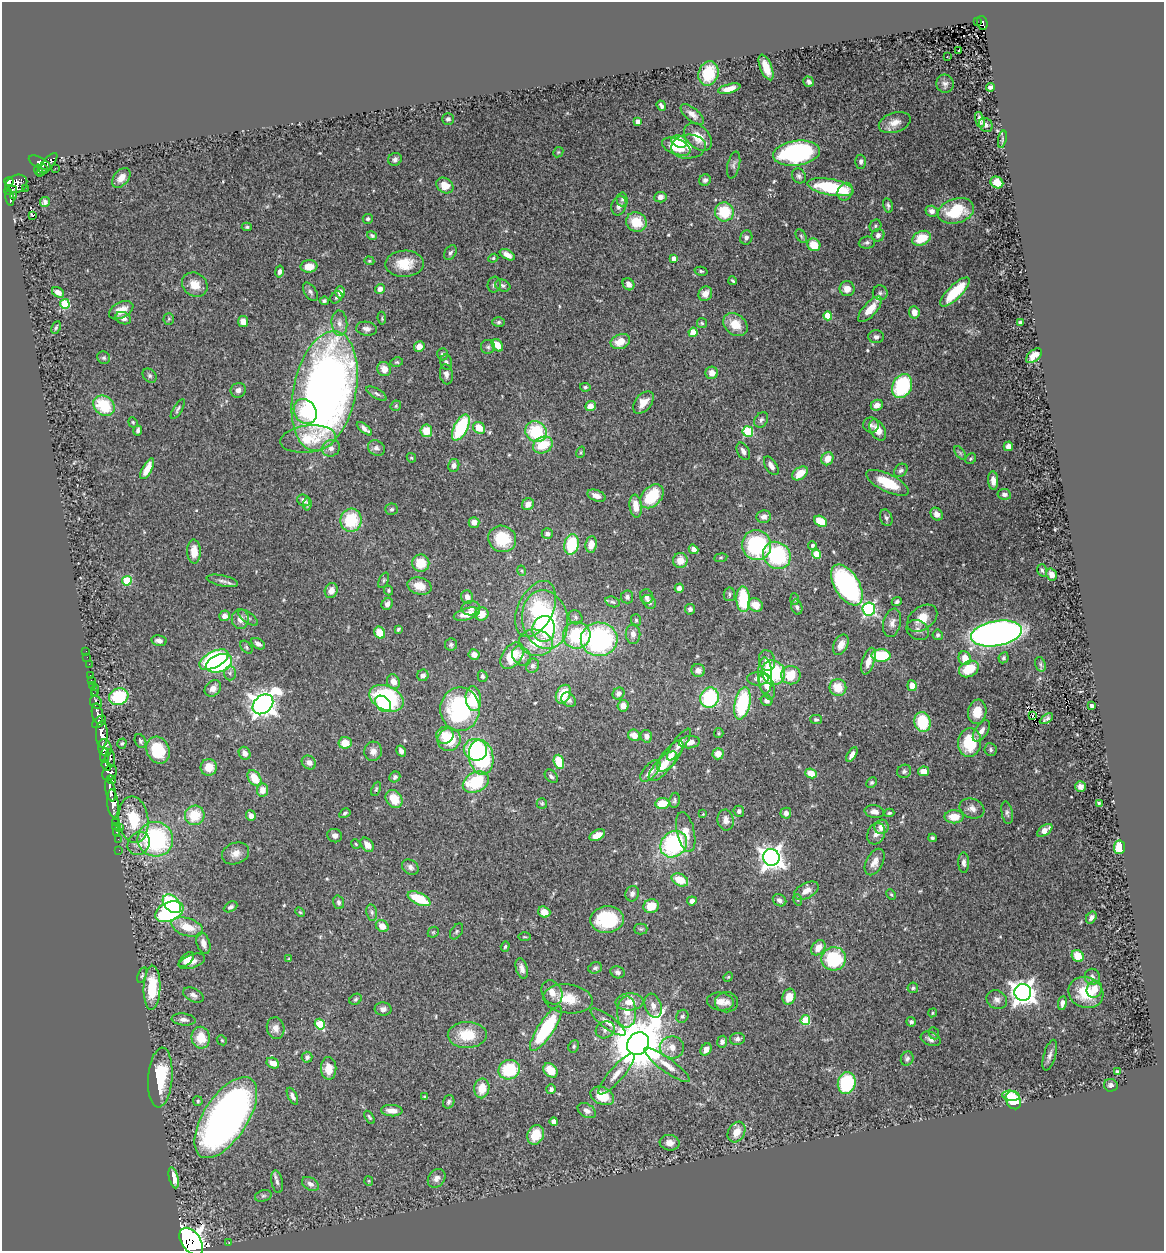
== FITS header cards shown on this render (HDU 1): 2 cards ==
NAXIS1  =                 1162
NAXIS2  =                 1249

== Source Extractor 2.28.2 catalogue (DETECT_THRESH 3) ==
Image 1162 x 1249 px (HDU 1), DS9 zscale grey, 1 PNG px = 1 image px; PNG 1166 x 1253 px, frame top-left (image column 1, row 1249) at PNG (2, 2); each listed source drawn as its Kron ellipse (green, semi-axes under 4 px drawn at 4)
Background 0.886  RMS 0.037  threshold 0.11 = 3 sigma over >= 5 px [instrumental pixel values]
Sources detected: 534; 1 with non-positive FLUX_AUTO (blend fragments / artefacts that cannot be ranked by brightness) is neither listed nor drawn; of the other 533, the 500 brightest by FLUX_AUTO listed and drawn (33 fainter detections omitted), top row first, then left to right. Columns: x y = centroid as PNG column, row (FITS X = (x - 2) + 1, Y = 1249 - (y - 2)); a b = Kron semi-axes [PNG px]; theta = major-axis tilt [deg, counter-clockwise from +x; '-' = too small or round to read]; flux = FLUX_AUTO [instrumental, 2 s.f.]
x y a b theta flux
977 22 2 2 - 8.7
982 23 7 5 -76 130
958 50 3 3 - 19
947 57 2 2 - 3
766 67 13 6 -68 33
708 73 12 10 73 92
809 82 5 5 - 7
945 84 9 8 - 8.3
991 87 4 4 - 6.5
729 89 11 4 14 19
661 106 5 3 - 7.5
692 114 14 6 -39 17
448 119 6 5 - 7.2
980 120 8 3 -73 8.9
638 122 4 4 - 18
895 122 16 10 18 25
986 125 7 6 - 7.3
698 137 16 11 -45 37
1002 139 9 3 78 3.6
679 141 8 6 -20 62
676 147 15 8 -21 64
688 147 17 12 4 30
558 152 6 4 44 3.2
796 153 24 12 8 400
395 159 7 6 - 7.2
861 162 7 5 89 7.1
40 163 12 5 -26 680
47 164 14 5 49 530
734 165 13 6 76 8.5
55 168 2 2 - 9.8
43 169 4 3 - 130
39 171 6 3 -76 170
799 176 8 6 -54 7
121 178 11 7 49 22
705 180 6 5 - 8.8
9 182 4 4 - 460
997 182 6 5 - 29
16 184 11 8 26 970
445 185 9 7 -36 30
830 187 23 8 -10 160
25 188 2 2 - 11
10 190 6 3 19 320
845 192 9 7 67 25
14 195 2 2 - 11
10 197 8 3 -82 210
660 197 6 5 - 13
622 199 7 5 -87 5.5
45 202 5 5 - 7.8
888 205 7 4 -76 6
619 206 10 7 71 13
932 211 6 5 - 10
956 211 18 12 17 91
724 212 9 9 - 87
33 215 3 3 - 19
368 219 5 5 - 4.7
636 222 10 9 - 59
875 226 6 5 - 4.7
247 227 5 4 - 3.3
372 235 5 3 - 4
878 235 6 6 - 8.6
801 236 7 4 -59 3.8
746 237 7 6 - 9.3
921 238 10 7 27 57
867 242 8 6 6 6.6
814 245 7 6 - 42
450 253 8 5 58 5.8
507 255 8 4 -30 14
493 258 5 4 - 3.6
674 258 4 4 - 16
369 261 5 4 - 3.2
404 264 19 13 2 54
309 266 8 6 3 29
701 271 6 4 -14 3.6
279 272 6 4 79 7.4
733 281 4 3 - 3.8
628 284 6 5 - 14
195 285 13 11 -34 31
494 285 8 6 75 6.5
503 285 8 5 -23 6.1
380 289 5 5 - 14
847 289 7 7 - 22
58 292 6 4 -33 15
310 292 10 6 -57 7.5
340 292 6 4 88 18
955 292 19 7 44 110
880 293 7 7 - 7.5
705 294 7 6 - 20
336 297 7 5 44 4.8
324 301 4 4 - 5.3
65 304 5 4 - 120
870 309 16 6 48 39
121 310 13 7 27 28
914 312 6 5 - 23
828 316 4 4 - 59
123 318 8 6 -23 12
382 318 6 4 -82 3.2
169 319 5 5 - 3.7
243 322 5 5 - 22
499 322 6 5 - 4.5
1020 322 4 3 - 4.4
339 323 13 8 -85 17
702 323 5 5 - 3.7
735 324 13 10 -38 43
56 327 6 3 65 3.6
367 329 10 7 -9 11
693 332 4 4 - 70
876 337 8 6 0 7.4
620 342 10 7 20 37
497 345 7 5 -53 35
419 346 5 5 - 22
488 347 7 7 - 6.4
442 354 6 5 - 5.7
1034 356 9 5 41 23
104 358 7 6 - 5.5
397 362 6 4 12 3.7
446 362 7 6 - 6.3
384 369 7 6 - 22
712 373 6 6 - 16
446 374 10 6 -81 11
150 376 8 6 -46 5.6
902 386 12 9 64 160
585 387 5 4 - 4.4
238 390 8 7 - 11
325 391 61 31 78 1900
377 394 11 4 -31 6.7
643 402 13 8 49 27
877 405 6 5 - 15
104 406 11 9 -40 110
396 406 6 5 - 3.5
590 406 5 5 - 23
178 409 11 4 59 6
305 411 13 10 -56 61
761 420 8 6 54 7.1
133 422 5 4 - 3
871 425 8 7 - 8.2
461 428 14 6 63 180
479 428 6 5 - 41
364 429 9 4 -39 11
138 430 5 3 - 7
878 430 11 7 -61 29
426 431 6 6 - 40
748 431 5 5 - 180
536 432 11 10 - 140
308 439 28 13 6 88
543 445 10 8 26 67
1008 446 5 4 - 14
331 448 9 8 - 12
376 448 9 7 -30 9.5
743 451 9 6 -63 12
581 452 6 3 72 2.8
960 453 8 4 -53 4.9
411 458 5 4 - 3.4
827 459 7 5 61 27
971 459 6 5 - 3.8
454 465 6 5 - 10
771 466 10 5 -57 15
147 469 11 4 62 36
901 470 7 5 43 6.5
800 473 9 5 36 44
993 481 9 5 -86 14
888 483 23 9 -26 85
1004 494 6 5 - 8
596 496 9 5 -22 18
652 496 14 9 46 94
304 500 6 5 - 13
307 504 6 4 84 5.7
528 504 6 5 - 18
636 506 11 6 -83 28
391 509 6 5 - 5
937 514 7 5 -53 13
764 517 7 6 - 12
886 518 8 6 -69 6.5
351 520 11 10 - 110
820 521 7 5 -30 67
474 522 5 5 - 19
547 534 6 5 - 7.3
502 539 14 13 - 95
572 544 10 7 79 120
591 544 8 5 82 27
757 545 15 14 - 230
812 545 4 4 - 5.4
693 549 5 4 - 11
194 552 12 7 -89 34
816 554 4 4 - 71
777 555 14 13 - 210
721 558 6 3 8 2.9
680 561 7 7 - 32
421 563 8 8 - 55
1042 570 6 4 -72 4.4
522 571 5 3 - 2.6
1051 574 6 5 - 20
384 580 8 4 68 4.9
127 581 5 4 - 130
222 581 16 5 -12 11
847 585 23 12 -58 470
419 586 12 8 -15 31
679 588 4 4 - 11
331 590 7 6 - 20
388 590 5 4 - 3.8
729 594 7 5 80 5.7
647 596 7 6 - 8.5
467 597 7 6 - 15
627 597 6 6 - 7.5
743 599 13 7 -88 110
794 599 6 4 -86 3.2
613 602 7 5 -17 5.8
649 602 7 6 - 13
897 602 5 4 - 5.2
387 604 6 5 - 9.1
756 605 7 6 - 29
797 607 7 5 -73 6.6
471 608 9 7 3 11
535 609 30 17 65 120
690 609 5 5 - 6.3
869 609 6 6 - 500
467 614 13 5 16 33
482 614 7 6 - 32
224 616 5 5 - 15
575 617 7 6 - 7
248 618 11 5 -35 8.2
922 618 17 11 37 40
240 619 10 8 -90 21
545 620 29 23 -79 370
636 620 6 5 - 4.4
892 623 14 8 77 17
398 629 4 3 - 3.3
544 629 13 11 86 61
918 630 12 9 -34 13
380 633 6 5 - 51
633 634 9 7 -90 16
996 634 25 12 10 1300
577 635 14 13 - 150
938 635 5 5 - 5.7
599 639 18 17 - 390
159 641 8 5 -11 12
536 643 17 13 -9 67
258 644 7 4 -32 10
451 645 6 6 - 5.4
841 645 11 7 63 22
246 647 7 5 -51 4.8
86 651 2 2 - 5.9
474 654 5 5 - 18
881 655 9 6 -2 100
512 656 15 9 54 72
522 656 11 8 -46 18
87 657 2 2 - 5.8
965 658 7 6 - 28
1004 658 5 5 - 5.2
214 659 16 8 28 300
767 661 11 8 -75 20
868 661 14 6 72 23
219 663 13 8 19 240
89 664 2 2 - 9.6
1040 664 7 5 -73 5.4
533 666 7 6 - 7.2
969 669 10 7 28 65
698 670 7 6 - 14
230 673 7 6 - 7.7
773 673 12 11 - 160
90 675 3 2 - 17
423 675 6 5 - 10
765 675 18 7 -89 36
791 675 9 9 - 58
483 676 5 4 - 5.6
758 679 10 6 0 15
91 681 3 2 - 21
393 682 7 6 - 25
92 686 3 3 - 32
767 686 14 6 -72 23
912 686 5 4 - 27
213 688 9 7 45 15
838 688 8 8 - 48
95 690 6 2 83 26
618 693 6 5 - 9.1
95 694 4 3 - 160
563 694 10 7 64 55
119 697 10 8 18 140
386 698 18 12 -26 260
710 698 10 9 - 200
473 699 12 7 -82 72
569 700 8 6 -42 10
767 701 6 5 - 8.6
96 702 7 5 -58 310
742 703 16 7 78 190
263 704 11 8 42 2300
383 704 9 6 -47 110
1092 705 3 3 - 9.7
623 706 6 5 - 18
460 709 21 20 - 300
977 712 12 9 80 40
97 714 10 5 -78 1200
1033 715 3 2 - 2.7
816 719 5 4 - 5.3
1046 719 7 3 33 6.1
99 722 8 5 37 690
922 722 10 8 -81 98
981 731 12 6 56 17
719 733 5 4 - 3.2
102 734 13 5 90 2800
445 735 8 8 - 30
634 735 6 5 - 20
646 736 6 6 - 11
449 739 12 11 - 76
140 741 7 5 -61 4.7
689 742 10 6 7 21
970 742 14 11 84 100
345 743 6 6 - 37
122 744 5 4 - 3.7
679 745 19 6 55 16
105 748 9 6 -72 1300
158 750 14 11 -65 110
475 750 12 10 -19 130
991 750 6 6 - 5.1
373 751 9 9 - 17
401 751 6 4 -58 12
245 753 7 5 -61 14
718 754 5 5 - 26
852 755 8 4 57 15
104 756 7 3 86 430
670 756 19 8 52 26
481 757 17 12 -80 350
110 758 9 5 -85 420
559 762 7 5 -72 69
309 763 7 6 - 13
106 765 6 4 -67 710
663 766 19 7 47 52
209 767 8 8 - 34
650 771 13 6 49 18
904 771 7 6 - 6.7
924 771 5 4 - 28
109 773 8 6 53 660
811 773 6 5 - 31
551 776 7 5 -47 6.9
395 777 6 5 - 7
254 778 9 6 -58 47
111 780 5 3 - 270
476 782 14 9 27 130
872 782 6 5 - 4.8
1080 786 5 5 - 10
376 789 7 4 67 3.7
110 790 12 5 -78 1400
262 790 6 5 - 23
394 799 10 7 -52 44
674 800 7 5 79 4.6
113 803 14 5 -84 1900
542 803 5 5 - 3.5
662 803 7 5 8 51
1099 803 4 3 - 4
972 808 13 9 -21 17
739 811 5 5 - 6.6
874 812 10 6 -10 13
345 813 6 4 31 4.3
786 813 5 5 - 9.6
889 813 5 4 - 4
1007 813 11 5 -79 7.4
703 814 3 3 - 2.8
195 815 10 9 - 68
251 816 5 4 - 15
954 817 9 6 1 41
133 820 23 15 -82 94
726 820 10 8 -82 15
116 822 4 2 - 38
115 826 2 2 - 19
120 827 3 2 - 85
882 827 7 7 - 23
1045 830 9 5 36 18
117 832 3 2 - 34
686 832 20 8 -77 32
876 834 11 8 64 15
597 835 8 5 26 22
335 836 7 6 - 10
932 838 4 4 - 4.5
118 839 2 2 - 11
155 839 18 17 - 340
139 843 12 10 52 19
356 844 5 4 - 2.8
674 844 14 12 42 290
367 845 8 5 -53 17
1120 847 7 5 85 63
119 850 2 2 - 14
236 853 14 10 22 22
771 857 8 8 - 2000
875 862 14 8 62 20
964 863 10 5 -90 9.3
410 867 9 7 -38 10
680 880 9 6 -27 50
806 891 13 7 28 22
632 894 8 6 72 9.4
891 894 5 3 - 3.1
419 899 12 5 -25 93
779 900 7 5 -33 10
798 900 6 4 -72 3.1
692 901 5 4 - 12
339 902 7 5 -73 6.5
172 904 11 7 -46 190
651 906 8 6 20 47
231 907 7 5 28 7.8
169 912 15 9 23 320
300 912 5 3 - 2.6
372 912 8 5 -80 6.1
544 912 6 5 - 22
1091 917 6 4 57 9.2
607 920 16 13 2 140
382 926 7 5 -37 25
187 927 16 9 -18 50
641 929 7 5 0 4
457 931 9 5 55 5.2
433 932 6 5 - 3.2
525 937 6 3 -1 2.7
203 943 11 6 -73 17
505 947 5 4 - 3.6
818 948 8 6 50 26
1078 956 6 5 - 47
186 959 9 5 43 15
289 959 4 3 - 3.4
834 959 12 11 - 170
192 961 14 6 20 17
522 968 10 5 -74 13
595 968 7 5 17 5.4
618 972 7 6 - 7.3
142 975 8 4 72 4
728 977 5 4 - 3
1092 977 8 7 - 11
152 988 22 8 88 89
913 988 5 5 - 4
1094 989 8 7 - 28
552 992 13 9 -62 23
1023 992 8 8 - 2400
1086 993 18 15 -23 91
193 995 11 6 -26 10
789 997 8 6 73 34
356 999 6 5 - 4.3
568 999 25 14 -7 56
997 1000 10 9 - 14
720 1001 13 9 -4 24
629 1002 14 8 3 28
727 1002 11 10 - 14
1062 1003 7 4 81 8.7
653 1006 12 8 -71 16
383 1009 8 6 -4 10
627 1012 15 9 89 33
932 1013 4 4 - 3.3
682 1016 7 6 - 5.6
184 1020 12 6 -6 11
805 1020 5 5 - 120
608 1022 21 6 -36 21
911 1022 5 5 - 6
320 1024 5 4 - 79
276 1028 11 9 -78 16
546 1029 26 8 56 220
605 1030 10 8 27 11
934 1033 6 5 - 3.8
467 1035 19 13 1 70
201 1038 11 9 -82 50
737 1039 7 6 - 7.4
931 1039 10 6 -21 10
222 1040 5 4 - 3.3
722 1042 6 5 - 9
638 1044 12 10 52 17000
574 1046 6 5 - 3.9
672 1047 12 11 - 28
706 1049 6 5 - 17
1050 1055 16 6 73 11
307 1057 5 5 - 7.3
907 1059 7 6 - 6.9
273 1063 6 5 - 22
667 1065 27 7 -36 31
329 1068 11 7 -88 31
509 1070 11 9 21 120
550 1070 8 6 -47 39
1117 1072 4 4 - 9.4
616 1074 26 7 49 26
160 1078 30 12 86 110
847 1083 11 9 77 150
1111 1085 7 6 - 9.9
482 1088 10 7 82 41
551 1089 5 4 - 7.2
292 1096 9 4 -63 8.5
602 1096 12 8 -26 56
1011 1096 9 5 -6 29
425 1097 3 3 - 3.3
1013 1100 9 7 -63 80
198 1101 5 5 - 3.9
449 1102 7 5 73 6.5
392 1111 11 5 -3 20
587 1111 10 6 -31 12
226 1117 46 22 57 1400
369 1117 7 4 -58 4.2
554 1121 4 4 - 20
736 1132 11 8 60 31
536 1135 10 8 65 53
670 1143 10 7 -7 15
174 1178 11 4 -76 31
437 1178 10 8 53 14
369 1181 5 4 - 2.7
277 1182 11 5 -79 9.8
310 1184 9 6 -30 11
263 1196 8 5 17 5.1
191 1241 15 9 -53 67000
229 1243 3 2 - 23
At the frame edge (FLAGS 8, measured only in part): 1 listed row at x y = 191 1241
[33 fainter detections neither listed nor drawn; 1 non-positive-flux detection neither listed nor drawn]